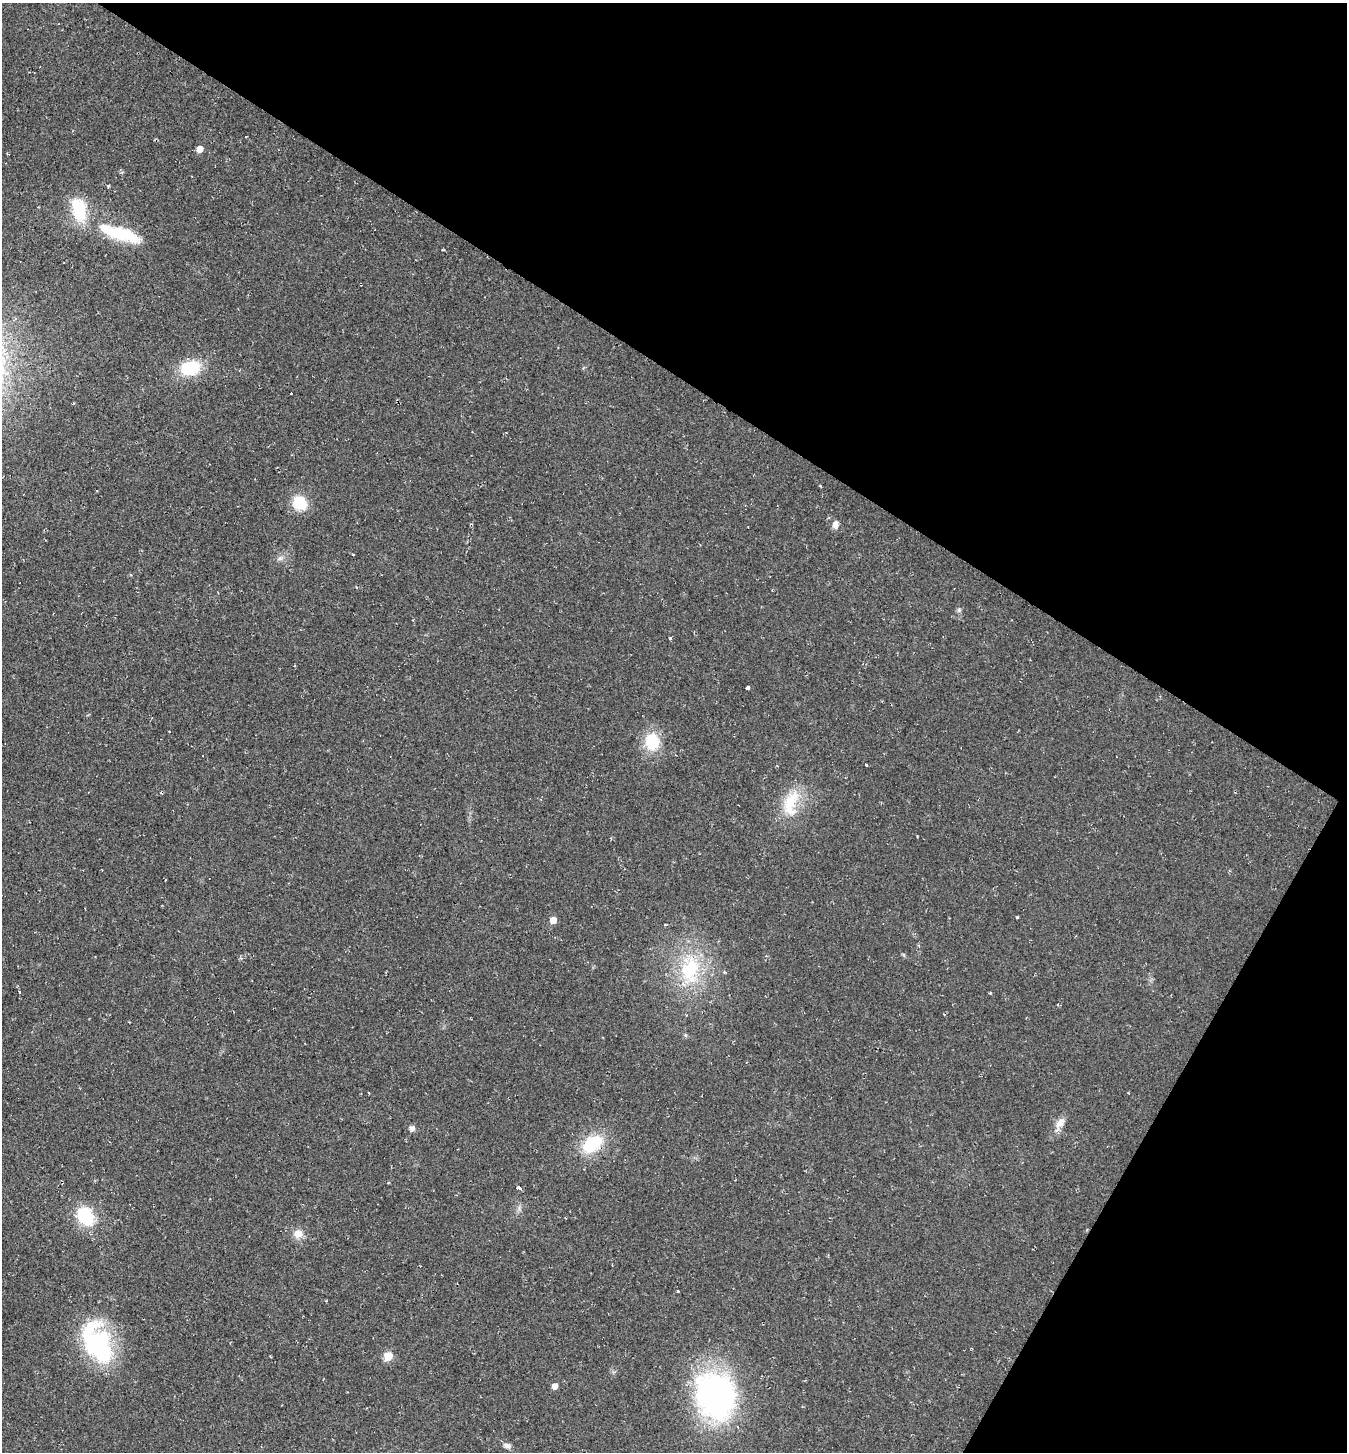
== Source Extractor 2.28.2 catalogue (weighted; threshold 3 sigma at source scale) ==
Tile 8 of 4 x 4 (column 4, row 2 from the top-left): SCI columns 4319-5663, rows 2901-4350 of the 5808 x 5800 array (HDU 1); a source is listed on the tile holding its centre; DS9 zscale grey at full resolution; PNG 1349 x 1454 px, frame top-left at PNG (2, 3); no overlay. Shown black and unused: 32% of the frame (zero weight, under 2 of 3 exposures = <1% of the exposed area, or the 3 px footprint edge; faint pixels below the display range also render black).
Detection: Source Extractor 2.28.2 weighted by HDU 2 'WHT'; one run over the whole footprint, this tile lists its part. Background 0.0201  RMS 0.0059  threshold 0.0266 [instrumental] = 3 sigma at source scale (4.5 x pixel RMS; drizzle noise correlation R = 1.50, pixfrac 1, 0.05/0.05 arcsec/px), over >= 5 px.
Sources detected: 35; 1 cosmic-ray / hot-pixel residue — not listed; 3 inside a brighter listed object's ellipse — not listed separately; the other 31 listed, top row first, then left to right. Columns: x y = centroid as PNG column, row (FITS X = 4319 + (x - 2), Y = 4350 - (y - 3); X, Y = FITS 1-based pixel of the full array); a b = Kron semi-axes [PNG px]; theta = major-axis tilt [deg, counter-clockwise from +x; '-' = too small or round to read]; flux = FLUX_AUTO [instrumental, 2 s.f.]
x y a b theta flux
200 149 5 5 - 5.3
79 209 27 15 -76 26
121 234 46 15 -19 33
190 368 20 15 15 24
291 394 3 2 - 0.82
300 503 16 14 -40 16
835 525 9 7 -89 3.2
280 558 7 4 19 1.3
959 610 6 5 - 1.2
670 638 3 3 - 2.9
747 688 3 3 - 16
652 741 21 17 -79 19
866 764 3 3 - 2
790 802 37 17 58 20
1017 917 3 3 - 3.3
553 920 5 5 - 5.9
665 925 4 3 - 0.54
690 970 37 26 76 40
1058 1004 4 3 - 0.46
1060 1123 19 9 48 5
412 1128 6 6 - 2.4
592 1144 28 17 35 25
519 1188 4 3 - 13
85 1216 18 14 -57 29
298 1234 11 10 - 5.4
678 1291 3 3 - 1.8
98 1346 46 30 -56 69
388 1356 6 5 - 16
555 1386 5 5 - 4.4
715 1395 46 37 -69 170
507 1446 10 6 -18 2.2